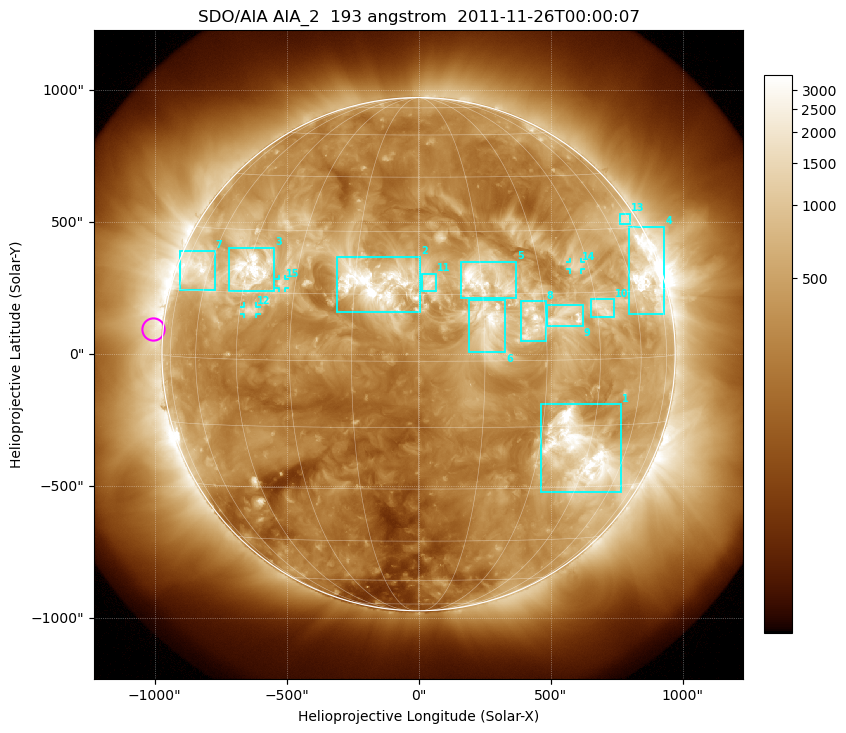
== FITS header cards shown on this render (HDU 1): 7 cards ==
TELESCOP= 'SDO/AIA'
INSTRUME= 'AIA_2'
WAVELNTH=                  193
WAVEUNIT= 'angstrom'
DATE-OBS= '2011-11-26T00:00:07.84'
CTYPE1  = 'HPLN-TAN'
CTYPE2  = 'HPLT-TAN'

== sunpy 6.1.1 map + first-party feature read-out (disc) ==
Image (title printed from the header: SDO/AIA AIA_2  193 angstrom  2011-11-26T00:00:07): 1024 x 1024 px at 2.4 arcsec/px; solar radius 972 arcsec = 405 px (full disc in frame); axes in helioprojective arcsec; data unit not stated in the header (colour bar unlabelled)
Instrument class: DISC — disc imager (sunpy class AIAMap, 193 A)
Bright regions (active regions / flare kernels): reference = the median radial profile (limb darkening/brightening removed); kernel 9 px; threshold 5 sigma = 957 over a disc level ~318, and >= 1.15x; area >= 12 px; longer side >= 10 px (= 24 arcsec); searched inside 0.97 R_sun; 15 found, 15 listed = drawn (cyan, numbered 1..; 3 of them under ~33 arcsec drawn as corner ticks so the feature stays visible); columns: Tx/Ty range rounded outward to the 5 arcsec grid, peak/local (2 s.f.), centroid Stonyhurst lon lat
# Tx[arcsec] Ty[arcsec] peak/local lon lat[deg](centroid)
1 465..770 -525..-190 14 +43 -21
2 -310..5 155..370 12 -10 +17
3 -720..-545 235..405 15 -44 +20
4 795..930 150..485 13 +68 +18
5 160..370 210..350 9.8 +16 +18
6 190..330 5..210 7.8 +16 +9
7 -905..-770 240..390 8.7 -65 +20
8 385..485 50..205 8.6 +27 +9
9 485..625 105..185 7.1 +35 +10
10 650..745 140..210 7 +47 +11
11 10..70 240..305 4.8 +2 +18
12 -660..-615 150..180 5.8 -42 +11
13 760..800 490..535 3.9 +71 +32
14 570..615 320..350 4.9 +41 +21
15 -530..-505 250..285 5 -34 +17
Off-limb structures (1.02-1.3 R_sun): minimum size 162 px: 2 found; the strongest spans PA ~45..130 deg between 1.02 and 1.3 R_sun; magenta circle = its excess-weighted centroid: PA ~85 deg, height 1.04 R_sun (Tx ~-1005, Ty ~95 arcsec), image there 2.4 x the reference